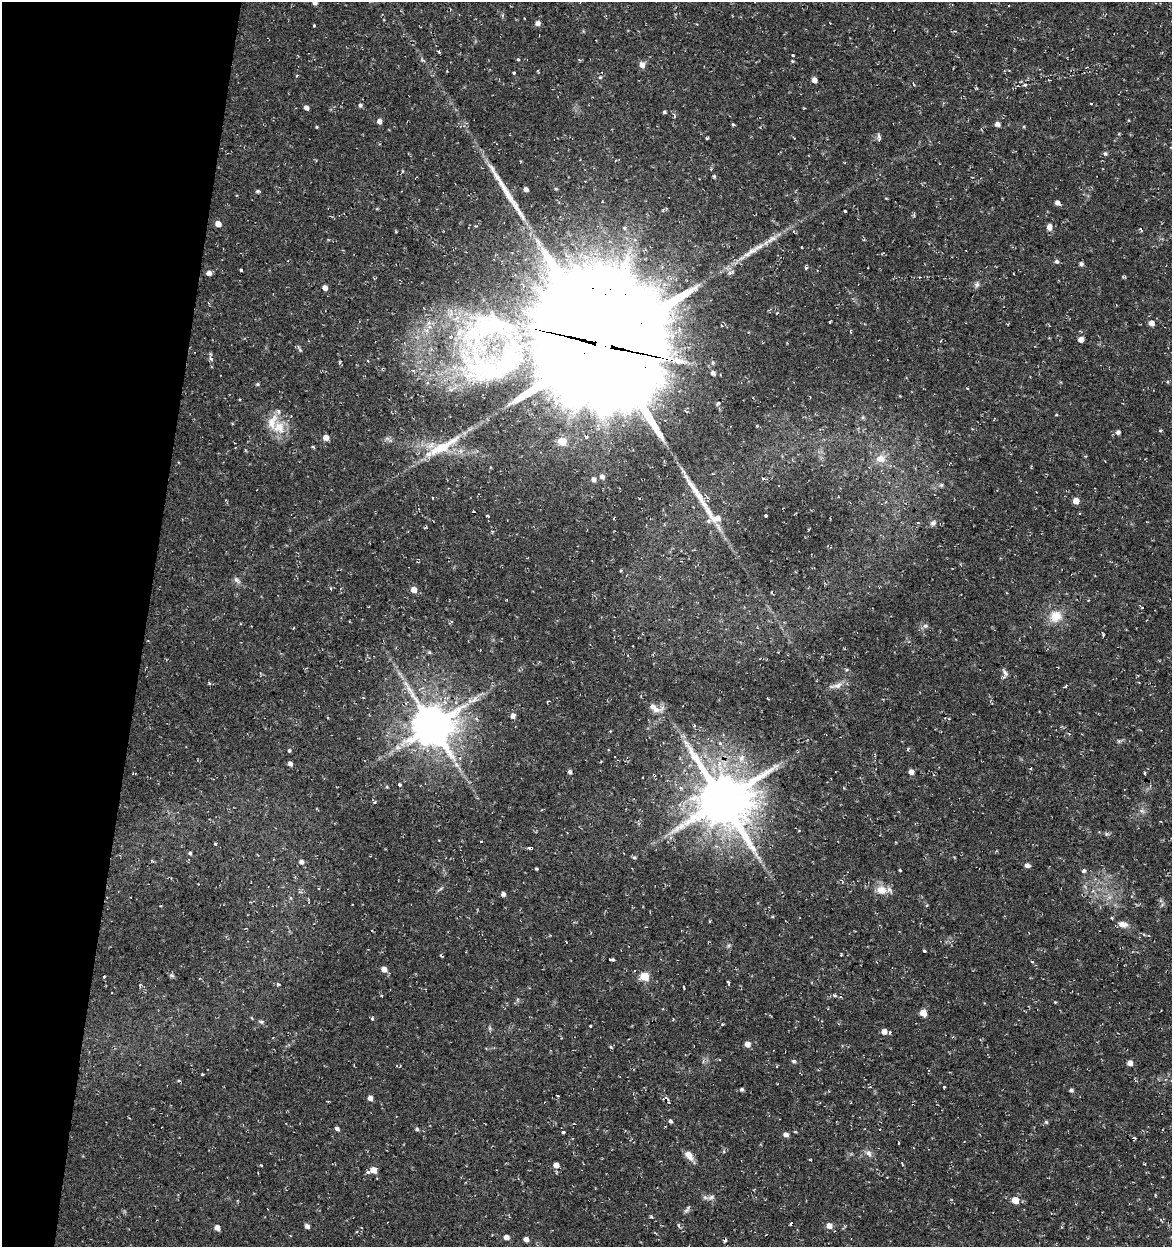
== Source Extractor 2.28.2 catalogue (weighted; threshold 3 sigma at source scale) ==
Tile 9 of 4 x 4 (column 1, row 3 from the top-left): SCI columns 283-1452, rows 1246-2490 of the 5185 x 4991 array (HDU 1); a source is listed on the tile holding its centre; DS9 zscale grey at full resolution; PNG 1174 x 1249 px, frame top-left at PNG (2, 2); no overlay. Shown black and unused: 12% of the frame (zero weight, under 2 of 3 exposures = <1% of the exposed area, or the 3 px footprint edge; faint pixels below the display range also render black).
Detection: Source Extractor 2.28.2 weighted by HDU 2 'WHT'; one run over the whole footprint, this tile lists its part. Background 0.0282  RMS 0.0038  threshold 0.0172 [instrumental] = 3 sigma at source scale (4.5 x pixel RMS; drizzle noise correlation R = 1.50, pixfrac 1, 0.0396/0.0396 arcsec/px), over >= 5 px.
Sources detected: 195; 10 cosmic-ray / hot-pixel residue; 2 long thin detections or spike segments (spike, bleed or trail) — not listed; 8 inside a brighter listed object's ellipse — not listed separately; the other 175 listed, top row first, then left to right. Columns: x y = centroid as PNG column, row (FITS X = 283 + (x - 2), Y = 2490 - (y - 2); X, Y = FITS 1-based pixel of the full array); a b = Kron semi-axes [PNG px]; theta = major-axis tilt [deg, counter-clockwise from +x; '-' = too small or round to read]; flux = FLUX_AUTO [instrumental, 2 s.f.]
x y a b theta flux
315 2 5 5 - 1.7
538 23 5 5 - 1.8
314 25 3 3 - 0.49
439 52 3 3 - 1.3
793 55 3 2 - 0.41
518 59 4 4 - 0.39
792 61 4 4 - 0.37
642 65 6 5 - 2.4
514 73 3 3 - 2.1
600 77 6 5 - 0.6
814 80 4 4 - 2.5
914 84 4 3 - 0.35
1025 85 5 4 - 0.77
360 105 5 5 - 0.83
306 108 5 4 - 1.6
664 112 3 3 - 0.65
674 116 4 3 - 0.69
379 121 4 4 - 2
733 124 4 4 - 0.53
997 124 5 4 - 1.6
317 127 4 3 - 0.33
879 137 10 4 -80 0.91
707 138 3 3 - 0.44
1105 154 6 5 - 0.76
492 168 18 7 -58 3.3
711 169 4 3 - 0.44
714 176 4 4 - 0.6
526 189 4 4 - 1.6
556 189 5 3 - 0.35
258 191 4 4 - 0.69
1057 203 5 4 - 1.7
845 211 3 3 - 1.2
218 224 5 4 - 3.2
1049 227 8 6 89 2.1
801 247 3 2 - 0.28
750 252 35 7 32 6.1
1056 262 6 5 - 0.87
1081 264 4 4 - 1
806 267 4 3 - 0.64
241 270 3 3 - 1.1
209 273 5 4 - 1.9
977 284 8 6 59 1.1
325 288 5 4 - 1.9
829 322 3 3 - 0.7
1151 323 5 5 - 2.3
485 328 106 74 21 110
1081 339 4 4 - 2.7
603 344 51 46 -69 12000
300 350 6 5 - 0.62
211 359 5 5 - 1.4
678 362 4 3 - 150
713 373 5 5 - 1.1
1167 382 5 3 - 0.41
257 384 5 4 - 0.53
967 388 3 2 - 0.33
718 403 5 4 - 0.51
1056 415 4 3 - 0.29
863 417 6 3 71 0.43
757 426 3 3 - 0.56
279 427 19 18 - 8.1
1118 432 4 4 - 1.3
326 437 5 5 - 2.8
387 438 7 4 -19 0.81
562 441 5 5 - 10
441 448 44 14 26 15
880 458 13 11 21 3.9
602 477 6 5 - 1.4
594 479 5 4 - 1.5
941 485 5 5 - 0.56
1076 501 5 4 - 4.3
473 511 3 2 - 0.39
765 515 3 3 - 2.5
488 516 3 3 - 0.96
717 518 15 10 19 4
918 523 4 3 - 0.37
933 523 7 6 - 1.2
236 580 11 5 -53 1.2
414 590 5 5 - 3.6
1056 616 16 15 - 6.3
925 626 7 6 - 1
429 652 5 4 - 0.51
846 669 4 4 - 0.53
1005 673 10 5 -61 1
837 685 16 7 17 2.5
1065 687 5 3 - 0.38
474 699 14 8 45 2.6
547 702 3 2 - 0.39
653 706 31 9 -17 3.2
513 716 5 5 - 1.7
945 718 3 3 - 0.27
432 726 12 11 - 1400
686 742 9 6 -36 1.6
908 749 5 4 - 0.45
289 750 5 4 - 0.54
614 756 3 3 - 0.65
741 758 10 7 58 2.4
290 764 5 4 - 1.4
570 772 4 4 - 1
911 772 5 4 - 2.1
133 773 4 3 - 0.3
654 775 4 3 - 0.48
400 784 3 3 - 2.4
387 787 5 3 - 0.36
722 800 17 16 - 2000
1142 811 8 5 -44 0.9
481 841 3 2 - 0.33
530 848 5 3 - 2.3
190 853 5 4 - 0.7
634 857 5 5 - 0.59
301 862 6 5 - 1.3
1027 865 5 5 - 1.4
536 869 3 2 - 0.44
900 870 3 3 - 0.86
1084 871 5 5 - 0.91
882 890 14 11 -17 4.2
503 894 4 4 - 1.4
291 898 6 4 -70 0.46
1112 918 4 3 - 0.39
1123 924 10 7 -8 2.8
372 931 2 2 - 0.41
729 945 6 4 45 0.59
924 951 3 3 - 0.94
612 959 5 3 - 1.7
384 969 6 5 - 2.5
172 975 7 4 -45 0.7
104 976 3 3 - 1.1
644 976 5 5 - 14
728 983 5 3 - 1.3
278 984 4 3 - 0.45
140 985 4 3 - 0.34
835 996 5 3 - 0.54
1055 1002 4 4 - 0.29
923 1013 5 5 - 4.9
372 1018 5 4 - 0.48
261 1022 8 4 -20 0.72
590 1026 3 3 - 1.3
490 1028 6 4 -89 0.57
884 1031 5 5 - 2.4
747 1044 5 5 - 2.7
611 1047 5 4 - 0.47
794 1061 6 5 - 0.74
1130 1063 5 4 - 2.5
202 1074 4 2 - 0.36
179 1080 5 3 - 0.34
944 1087 3 3 - 0.37
742 1089 4 4 - 0.69
1071 1090 4 4 - 0.88
370 1098 5 4 - 2.1
670 1121 4 4 - 0.89
1046 1122 5 4 - 0.51
337 1129 5 4 - 1.1
417 1129 5 4 - 0.61
880 1129 3 2 - 0.58
563 1132 3 3 - 2.9
786 1134 5 5 - 1.7
1134 1138 4 3 - 0.69
869 1153 9 7 -61 1.6
689 1155 13 7 -52 2.9
261 1165 5 3 - 0.31
556 1165 5 5 - 2.3
373 1170 5 5 - 4.4
368 1172 6 4 -12 0.73
711 1197 10 5 25 1.2
589 1200 2 2 - 0.29
1015 1200 5 5 - 6.1
687 1209 10 5 53 0.87
651 1217 5 3 - 0.47
791 1223 4 3 - 2.1
307 1226 4 4 - 1.6
829 1226 6 5 - 2.6
1061 1227 4 3 - 0.34
217 1228 5 5 - 2.3
506 1237 6 5 - 1.8
526 1239 5 4 - 1.7
725 1240 5 3 - 0.64
Overlapping masked pixels (flux is a lower limit): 7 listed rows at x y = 485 328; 603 344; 432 726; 654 775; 722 800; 530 848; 589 1200
Isophote crosses this tile's border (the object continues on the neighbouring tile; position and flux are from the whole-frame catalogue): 1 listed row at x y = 315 2